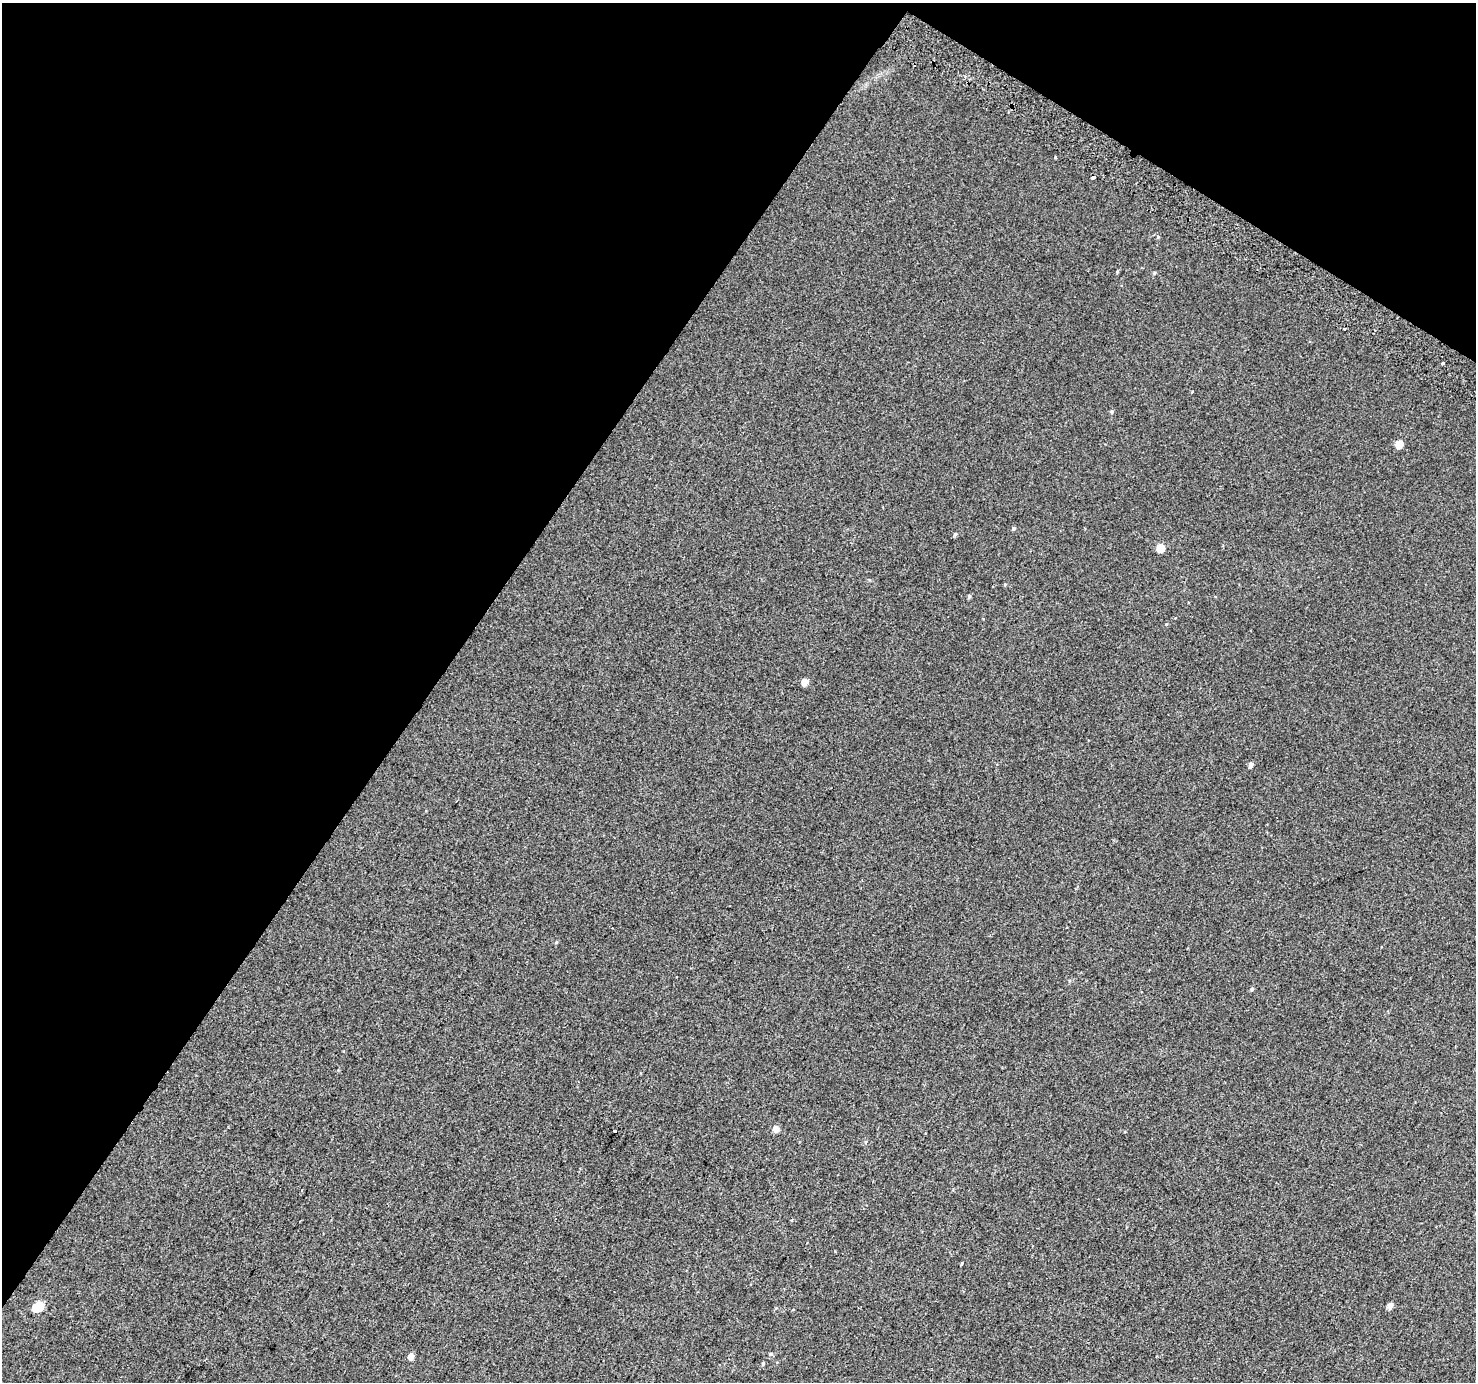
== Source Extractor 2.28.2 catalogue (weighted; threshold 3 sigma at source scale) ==
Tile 2 of 4 x 4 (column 2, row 1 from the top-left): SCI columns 1504-2977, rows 4433-5812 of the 5950 x 6035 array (HDU 1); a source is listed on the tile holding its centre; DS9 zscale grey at full resolution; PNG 1478 x 1384 px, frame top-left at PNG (2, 3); no overlay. Shown black and unused: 34% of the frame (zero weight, under 2 of 3 exposures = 2% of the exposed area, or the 3 px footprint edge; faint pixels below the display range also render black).
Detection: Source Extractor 2.28.2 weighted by HDU 2 'WHT'; one run over the whole footprint, this tile lists its part. Background 0.00299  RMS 0.0073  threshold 0.0329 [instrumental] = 3 sigma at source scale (4.5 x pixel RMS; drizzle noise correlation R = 1.50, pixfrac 1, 0.0396/0.0396 arcsec/px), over >= 5 px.
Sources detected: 29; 1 inside a brighter object's white glare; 1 cosmic-ray / hot-pixel residue — not listed; the other 27 listed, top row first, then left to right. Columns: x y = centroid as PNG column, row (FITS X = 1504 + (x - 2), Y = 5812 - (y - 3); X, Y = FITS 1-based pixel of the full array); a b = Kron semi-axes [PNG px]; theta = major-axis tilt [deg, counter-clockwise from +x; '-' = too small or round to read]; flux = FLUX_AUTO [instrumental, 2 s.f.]
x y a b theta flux
1055 157 3 3 - 0.53
1093 177 4 3 - 2.5
1158 237 4 4 - 0.77
1117 272 5 3 - 0.68
1154 273 5 3 - 0.7
1345 329 3 3 - 3.3
1442 363 3 3 - 1.4
1111 411 5 3 - 0.78
1399 444 5 5 - 14
1013 528 4 4 - 1.3
955 534 5 4 - 1.1
1160 548 5 5 - 16
1005 584 4 3 - 0.67
969 596 5 4 - 1.2
1166 624 4 3 - 0.58
805 682 5 4 - 8.8
1251 765 5 4 - 3.2
556 942 5 3 - 0.7
1252 989 5 4 - 1
776 1128 5 5 - 6.2
615 1131 3 3 - 2.1
792 1220 4 3 - 0.68
962 1263 5 3 - 0.62
1390 1306 4 4 - 5
36 1307 5 5 - 18
411 1356 5 4 - 5.4
763 1364 5 4 - 0.89
Overlapping masked pixels (flux is a lower limit): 1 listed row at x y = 1093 177
Unlisted compact peaks at least as high as the median listed source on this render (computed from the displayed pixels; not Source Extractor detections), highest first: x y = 771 1354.